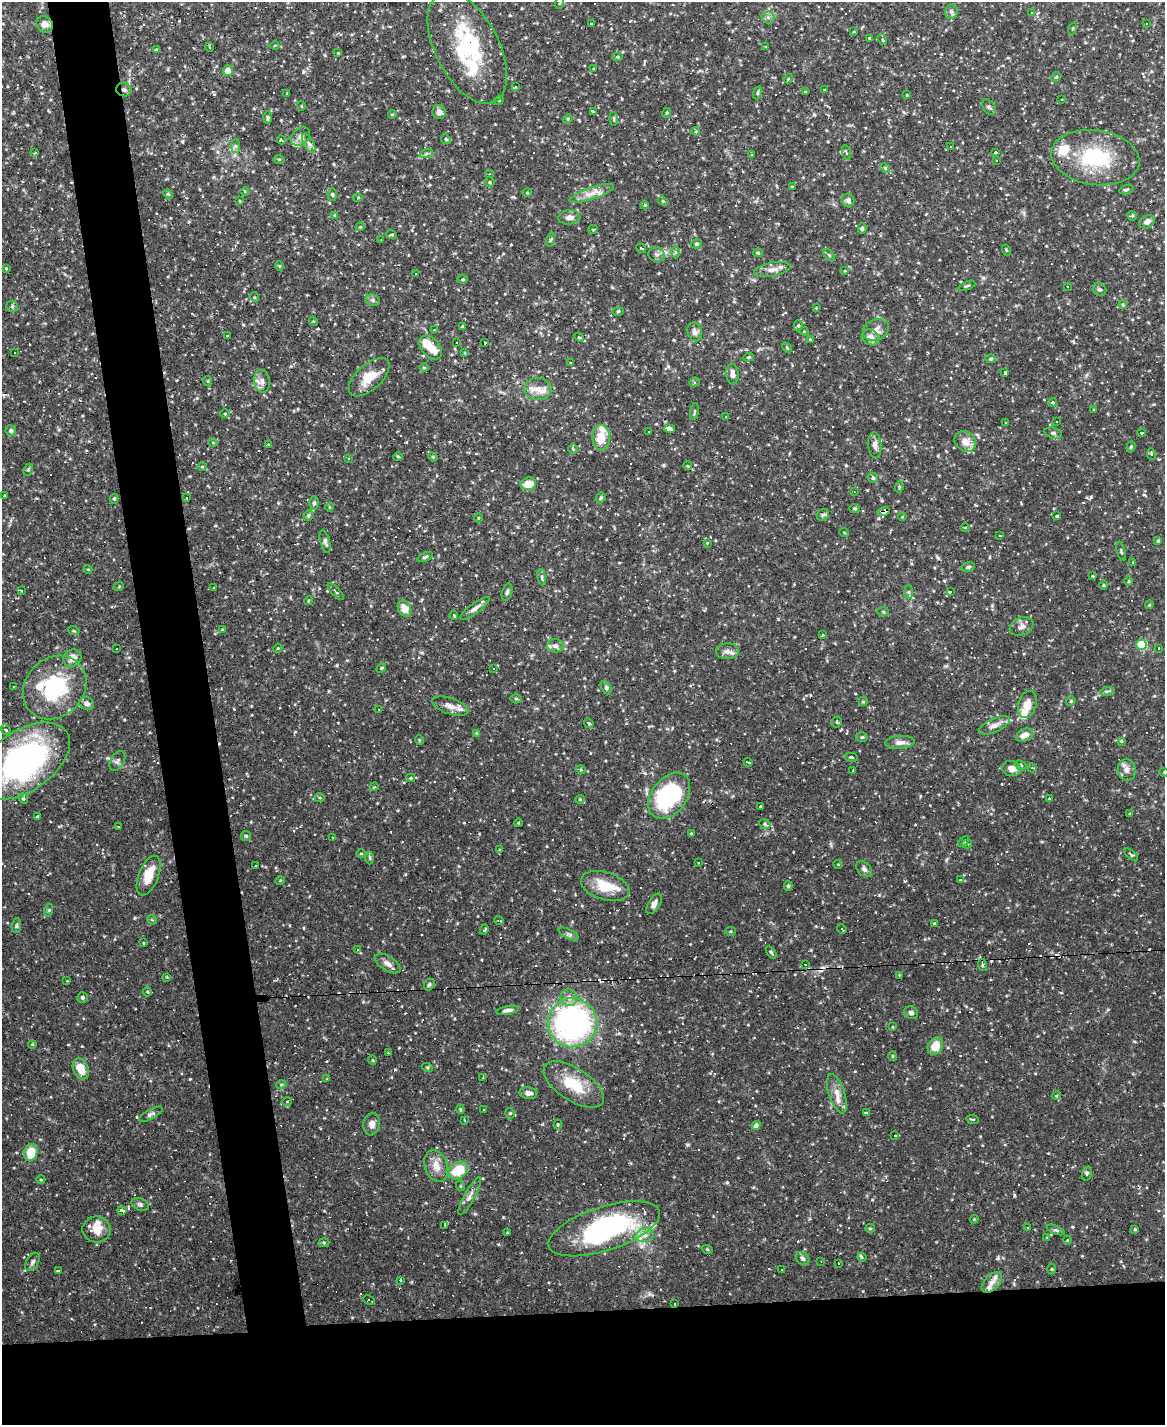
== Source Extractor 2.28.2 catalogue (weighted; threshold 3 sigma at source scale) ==
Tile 11 of 4 x 3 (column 3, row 3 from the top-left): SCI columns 2329-3491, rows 236-1658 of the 4655 x 4631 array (HDU 1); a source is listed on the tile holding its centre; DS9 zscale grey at full resolution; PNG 1167 x 1427 px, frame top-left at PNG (2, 2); each listed source drawn as its Kron ellipse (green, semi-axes under 4 px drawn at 4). Shown black and unused: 13% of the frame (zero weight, under 2 of 3 exposures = <1% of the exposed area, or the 3 px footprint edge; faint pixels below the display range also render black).
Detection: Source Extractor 2.28.2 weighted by HDU 2 'WHT'; one run over the whole footprint, this tile lists its part. Background 0.121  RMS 0.004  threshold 0.0178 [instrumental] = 3 sigma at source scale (4.5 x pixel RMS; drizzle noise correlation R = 1.50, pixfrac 1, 0.05/0.05 arcsec/px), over >= 5 px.
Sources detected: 509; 3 inside a brighter object's white glare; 122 cosmic-ray / hot-pixel residue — neither listed nor drawn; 19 inside a brighter listed object's ellipse — not listed separately; the other 365 listed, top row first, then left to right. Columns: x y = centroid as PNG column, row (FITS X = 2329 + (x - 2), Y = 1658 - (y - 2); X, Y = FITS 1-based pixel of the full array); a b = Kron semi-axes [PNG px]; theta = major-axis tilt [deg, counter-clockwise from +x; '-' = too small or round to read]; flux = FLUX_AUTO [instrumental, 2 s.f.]
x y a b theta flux
560 3 6 3 70 0.43
951 11 7 6 - 1.2
1031 13 3 3 - 0.33
768 17 6 6 - 1.1
45 24 9 7 -38 2.8
591 24 3 2 - 0.28
1147 24 3 3 - 0.35
1073 28 6 3 71 0.39
854 32 4 3 - 0.31
870 38 3 3 - 0.4
882 39 6 4 -56 0.72
275 45 4 3 - 0.3
210 47 4 3 - 0.42
766 47 4 2 - 0.27
467 48 60 32 -63 33
156 49 4 3 - 0.39
338 53 3 3 - 0.27
618 57 5 4 - 0.5
594 68 3 2 - 0.42
228 70 5 5 - 3.1
1056 77 5 4 - 0.47
788 79 5 3 - 0.36
515 86 3 3 - 1.5
124 90 7 6 - 1.3
824 90 3 2 - 0.44
805 92 4 3 - 0.66
757 93 6 4 71 0.52
287 94 3 2 - 0.35
907 95 4 2 - 0.26
499 100 5 4 - 0.41
1062 100 3 2 - 0.28
301 106 5 3 - 0.3
989 107 9 5 -55 0.96
593 111 3 3 - 14
439 112 7 6 - 1.9
666 113 5 3 - 0.36
392 114 4 3 - 0.44
268 118 6 4 90 0.67
568 119 5 4 - 0.45
614 119 6 3 -84 0.49
696 131 4 4 - 0.39
300 137 11 8 40 1.8
446 139 5 4 - 0.63
281 140 4 3 - 0.47
309 143 10 5 -60 1.4
235 146 7 4 -90 0.78
951 147 3 2 - 0.26
996 152 4 3 - 8
35 153 3 3 - 0.4
846 153 7 3 -77 0.39
426 154 7 4 20 0.83
752 155 3 3 - 0.38
1095 158 44 27 -8 30
279 159 5 3 - 0.47
997 160 2 2 - 0.28
885 168 5 4 - 0.52
490 174 4 3 - 0.48
490 182 5 5 - 0.56
792 186 4 2 - 0.33
1126 190 7 4 19 0.71
245 191 4 3 - 0.38
527 193 5 3 - 0.35
592 193 23 6 19 3.4
168 194 5 4 - 0.45
332 194 6 4 -88 0.56
358 198 5 4 - 0.5
240 201 4 2 - 0.3
663 201 5 4 - 0.45
848 201 7 6 - 1.5
645 205 4 4 - 0.4
335 215 4 4 - 0.42
1132 216 5 4 - 0.51
569 217 11 7 5 2
1147 222 8 6 32 2.3
360 227 4 4 - 0.43
862 228 5 3 - 0.67
593 229 4 4 - 0.7
392 234 5 4 - 0.55
381 240 3 2 - 0.28
551 240 7 3 81 0.6
696 244 6 4 15 0.52
641 248 5 2 - 0.45
1006 250 5 3 - 0.41
675 252 6 4 -89 0.58
758 253 4 4 - 0.55
656 255 8 7 - 1.3
829 255 7 4 -45 0.63
279 266 5 3 - 0.35
6 268 3 3 - 0.34
772 270 18 7 10 2.8
845 271 3 3 - 0.27
416 274 3 3 - 1.6
463 279 5 4 - 0.48
967 286 9 3 21 0.49
1068 286 3 3 - 0.38
1099 289 7 6 - 0.9
254 297 5 3 - 0.34
373 300 7 5 -21 0.96
1123 305 4 3 - 0.39
12 306 6 5 - 0.65
816 308 4 3 - 0.33
618 311 5 3 - 0.42
313 321 5 3 - 0.39
462 326 3 2 - 0.37
798 326 5 4 - 0.6
434 330 3 3 - 0.24
876 330 13 10 22 3
804 331 4 4 - 0.37
695 332 9 7 -74 1.6
227 336 2 2 - 0.36
579 337 5 4 - 0.5
871 337 9 7 -34 3.3
810 339 3 3 - 0.36
457 342 2 2 - 0.33
485 343 3 3 - 4.2
431 347 14 9 -48 6.9
787 348 5 4 - 0.5
15 352 3 3 - 0.65
465 353 4 3 - 0.3
748 357 5 4 - 0.49
991 359 5 4 - 0.68
571 363 3 2 - 0.61
424 368 5 3 - 0.34
1005 372 4 3 - 14
732 374 10 6 -83 1.9
369 377 25 12 42 7.6
207 381 5 3 - 0.36
262 381 11 7 -84 2.2
694 382 5 4 - 0.7
538 389 13 11 -5 4.1
1053 402 4 3 - 12
1094 410 3 3 - 0.39
694 412 8 3 81 0.48
225 414 5 3 - 0.38
725 416 3 3 - 0.62
1056 421 2 2 - 0.38
1005 422 3 2 - 0.37
669 429 5 4 - 23
11 431 5 5 - 0.75
649 431 3 3 - 5.8
1053 433 9 5 -15 0.94
1141 433 4 3 - 19
601 437 12 9 -86 7.2
965 442 11 9 -39 4
213 443 5 3 - 0.32
268 444 3 2 - 0.34
875 445 13 6 -85 2
1131 447 6 4 69 0.52
573 449 5 4 - 0.47
1151 454 6 4 -81 0.54
398 457 5 3 - 0.41
433 457 5 4 - 0.42
348 459 3 3 - 0.39
688 466 4 3 - 0.38
202 467 5 3 - 0.35
28 470 6 4 63 0.56
873 478 5 5 - 0.51
528 484 8 6 8 5.7
899 487 6 3 74 0.45
854 491 3 3 - 0.46
4 495 3 3 - 1.7
187 498 3 3 - 0.41
601 498 6 4 68 0.55
114 499 5 4 - 0.53
314 503 6 5 - 0.8
330 507 4 3 - 0.35
854 508 5 4 - 0.55
884 511 6 3 11 28
308 515 5 4 - 1.1
823 515 6 5 - 0.91
1057 516 3 3 - 0.41
902 517 4 3 - 0.33
478 518 4 3 - 0.29
965 528 4 3 - 0.31
844 533 5 3 - 0.34
1000 535 3 3 - 0.43
1158 541 4 4 - 0.46
325 542 12 4 -75 1.1
707 543 4 3 - 0.35
1121 551 10 3 -74 0.57
425 557 8 3 21 0.66
1133 563 3 2 - 0.42
968 567 7 4 10 0.74
88 569 4 3 - 0.33
1092 576 3 2 - 0.4
542 577 8 4 -82 0.75
1129 581 5 3 - 0.36
1104 585 4 3 - 0.36
119 586 5 3 - 0.35
214 588 3 2 - 0.23
21 591 3 2 - 0.47
336 592 10 3 -47 0.69
507 592 9 5 74 0.99
908 592 7 4 90 0.7
950 592 4 3 - 19
308 601 4 3 - 0.39
1149 605 4 3 - 0.35
475 608 18 5 37 1.9
405 609 9 6 -60 4.9
883 611 5 3 - 0.47
454 615 5 4 - 0.55
1021 626 12 9 22 2
222 630 4 4 - 0.46
74 631 5 3 - 0.4
822 635 3 2 - 0.65
1141 645 5 5 - 26
555 646 8 6 -5 1.4
116 648 3 2 - 0.29
278 648 4 3 - 0.4
1159 648 3 2 - 0.46
727 651 11 8 3 2
72 658 9 8 - 3.1
381 668 5 4 - 0.49
493 668 3 3 - 0.92
14 687 2 2 - 0.33
55 687 34 29 46 32
606 688 7 4 -64 0.82
1107 691 7 4 18 0.71
516 698 6 4 -1 0.5
1071 701 5 4 - 0.48
863 702 4 4 - 0.51
87 704 7 6 - 1.7
1027 705 14 9 75 4.1
450 706 19 8 -18 3.4
378 709 2 2 - 0.27
837 722 5 5 - 0.55
589 723 5 3 - 0.7
994 725 17 7 23 2.7
6 730 5 4 - 0.85
477 733 4 3 - 0.57
1024 735 9 6 26 2.6
862 737 6 4 4 0.56
419 740 5 3 - 0.32
1121 741 3 3 - 0.48
900 742 15 6 4 2.2
851 757 6 3 -11 0.43
23 761 52 30 34 90
117 761 11 6 60 1.2
748 762 4 3 - 0.55
1021 765 6 4 -26 0.64
1032 768 5 4 - 0.47
1012 769 10 7 -8 3.2
581 770 5 3 - 0.39
1127 770 11 9 -80 2.4
853 771 4 2 - 0.35
1164 772 5 3 - 0.33
411 778 4 4 - 0.49
374 787 4 2 - 0.29
669 796 26 17 52 44
320 798 5 4 - 0.43
23 799 5 4 - 0.57
580 799 4 4 - 0.47
1050 799 3 3 - 3.9
761 806 3 3 - 0.97
1130 813 3 3 - 0.52
37 817 3 3 - 0.54
518 823 4 3 - 0.3
765 824 6 4 -25 0.76
119 827 4 2 - 0.25
691 833 4 3 - 0.37
246 836 5 5 - 0.66
333 838 3 2 - 0.28
963 842 6 3 41 0.63
967 844 5 3 - 0.55
500 849 3 3 - 0.48
361 854 5 3 - 0.34
1131 855 8 3 -43 0.57
370 858 6 4 -89 0.57
698 863 3 2 - 0.39
838 864 5 3 - 0.32
255 866 3 2 - 0.44
864 869 9 6 -45 1.3
149 876 21 10 68 7.2
960 880 3 3 - 0.52
280 881 5 3 - 0.32
605 886 25 14 -17 9.9
788 886 5 4 - 0.51
654 904 11 6 59 2.1
49 910 6 4 72 0.57
152 920 5 4 - 0.51
499 920 5 2 - 0.36
934 923 3 3 - 0.47
16 926 7 4 84 0.65
842 929 5 3 - 0.39
484 930 5 3 - 0.39
730 931 5 4 - 0.51
569 934 11 4 -27 1
143 943 3 2 - 0.29
358 950 4 2 - 0.31
771 952 7 3 -55 0.59
388 964 14 7 -32 2.2
805 964 3 2 - 0.39
982 965 6 4 -72 0.57
899 975 4 3 - 0.29
167 977 4 4 - 0.32
67 981 3 3 - 0.25
429 985 6 5 - 0.74
147 992 4 4 - 0.42
82 997 5 5 - 0.68
569 998 8 8 - 2.4
508 1010 11 4 10 1.3
911 1013 7 6 - 1.2
572 1023 24 24 - 100
893 1027 4 3 - 0.29
32 1044 4 3 - 0.36
935 1046 9 7 58 5.7
388 1053 3 3 - 0.38
893 1056 5 4 - 0.45
372 1060 5 3 - 0.34
427 1067 5 3 - 0.42
81 1069 11 7 -67 5.9
483 1078 4 4 - 0.39
327 1079 4 3 - 0.31
574 1084 34 16 -33 13
281 1085 5 3 - 0.39
528 1093 9 6 -6 1.7
837 1094 20 8 -72 4
1056 1096 4 3 - 0.36
287 1102 5 3 - 0.3
460 1109 4 4 - 0.42
484 1109 3 3 - 2.9
510 1113 5 5 - 0.61
866 1113 4 3 - 0.86
151 1114 13 4 28 1.2
972 1119 6 2 -9 0.43
464 1120 4 3 - 0.3
372 1124 11 8 79 2.3
558 1125 5 4 - 0.45
756 1125 4 4 - 2.4
895 1136 3 3 - 0.94
31 1152 8 6 77 9.1
436 1166 16 11 -69 4.4
458 1170 10 8 34 10
1087 1173 7 4 74 0.84
41 1180 4 3 - 0.31
461 1186 5 3 - 0.33
470 1196 21 5 62 2
140 1204 9 6 -26 1.1
122 1211 4 3 - 17
974 1219 4 4 - 0.37
445 1225 3 3 - 0.64
870 1228 5 4 - 0.5
1028 1228 3 3 - 0.53
97 1229 14 13 - 5.6
604 1229 58 22 18 69
1135 1229 4 3 - 0.41
1056 1230 9 3 -22 0.7
507 1233 3 2 - 0.26
645 1235 9 7 15 2.1
1047 1237 4 4 - 0.34
1067 1240 4 3 - 0.32
324 1243 5 3 - 0.46
707 1249 6 3 -19 0.4
862 1257 4 4 - 0.58
803 1259 7 6 - 1.1
821 1261 2 2 - 0.29
32 1262 10 5 58 1.1
838 1263 3 2 - 0.37
782 1269 2 2 - 0.33
1052 1269 5 3 - 0.36
58 1271 4 3 - 7.6
401 1280 3 2 - 0.33
992 1282 13 7 46 2.1
369 1300 6 3 -25 1
675 1304 3 2 - 0.4
Overlapping masked pixels (flux is a lower limit): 5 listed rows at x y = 467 48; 124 90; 884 511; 23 761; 675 1304
Isophote crosses this tile's border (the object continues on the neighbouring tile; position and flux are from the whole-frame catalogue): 2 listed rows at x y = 467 48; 1164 772
Unlisted compact peaks at least as high as the median listed source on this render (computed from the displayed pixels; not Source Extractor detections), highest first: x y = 190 1079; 727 1182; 1091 497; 998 1258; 663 465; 182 141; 687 1145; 337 665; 930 1088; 406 442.